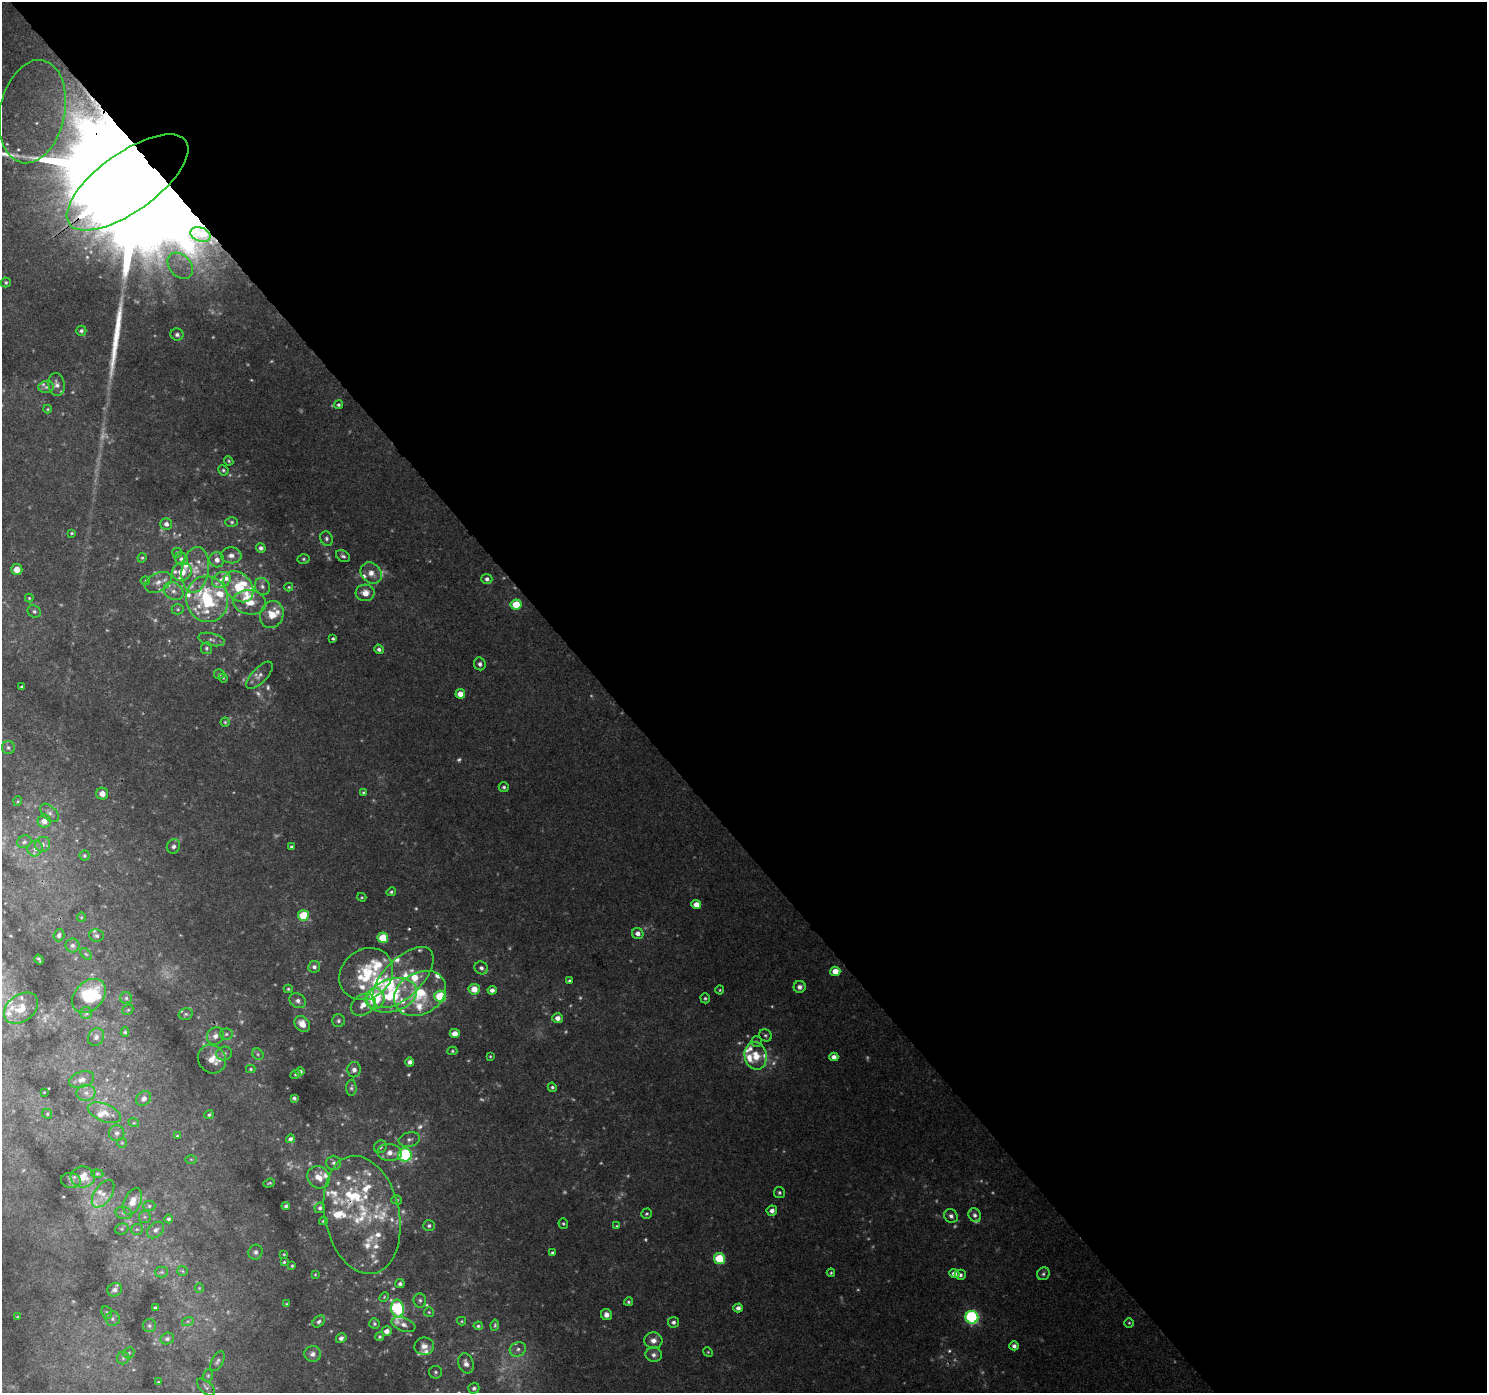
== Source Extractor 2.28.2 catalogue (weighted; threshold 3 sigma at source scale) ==
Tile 8 of 4 x 4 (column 4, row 2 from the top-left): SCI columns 4503-5987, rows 2957-4347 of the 6039 x 5976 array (HDU 1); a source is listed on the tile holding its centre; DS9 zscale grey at full resolution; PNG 1489 x 1395 px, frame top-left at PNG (2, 2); each listed source drawn as its Kron ellipse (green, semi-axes under 4 px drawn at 4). Shown black and unused: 59% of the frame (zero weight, under 3 of 4 exposures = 5% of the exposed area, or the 3 px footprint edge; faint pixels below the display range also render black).
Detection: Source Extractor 2.28.2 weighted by HDU 2 'WHT'; one run over the whole footprint, this tile lists its part. Background 0.0452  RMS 0.0038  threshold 0.0172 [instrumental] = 3 sigma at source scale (4.5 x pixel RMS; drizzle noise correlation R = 1.50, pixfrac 1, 0.0396/0.0396 arcsec/px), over >= 5 px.
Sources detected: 375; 75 too faint to see at this stretch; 1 cosmic-ray / hot-pixel residue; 1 long thin detection or spike segment (spike, bleed or trail) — neither listed nor drawn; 64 inside a brighter listed object's ellipse — not listed separately; the other 234 listed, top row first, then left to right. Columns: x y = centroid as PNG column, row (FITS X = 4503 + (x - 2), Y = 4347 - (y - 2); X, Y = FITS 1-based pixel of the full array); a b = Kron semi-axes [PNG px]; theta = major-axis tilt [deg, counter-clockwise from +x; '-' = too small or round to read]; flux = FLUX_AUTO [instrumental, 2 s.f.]
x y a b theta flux
32 112 52 32 78 71
127 182 71 29 35 63000
200 234 10 7 -18 1.7
180 266 15 10 -49 7.1
6 282 5 5 - 0.66
81 331 5 5 - 0.97
177 334 6 6 - 1.1
56 384 12 8 -80 2.1
46 387 7 6 - 1.2
338 405 4 4 - 0.83
48 409 4 4 - 0.42
229 461 5 4 - 0.56
223 470 5 5 - 0.74
232 522 6 5 - 0.76
166 524 6 6 - 1.7
72 533 4 3 - 0.55
326 539 7 6 - 1.1
261 548 5 5 - 1.4
177 553 5 5 - 0.63
231 555 10 8 -5 2.4
343 556 7 5 -34 1
142 558 5 4 - 0.51
181 559 7 6 - 1.3
303 559 6 5 - 0.75
217 560 7 7 - 2.4
17 570 5 5 - 3.6
195 570 23 13 82 8.6
182 572 10 9 - 5.1
371 573 11 9 -44 4.2
487 579 5 5 - 1.5
221 580 10 7 27 3
145 581 4 4 - 0.42
158 582 14 9 28 3.3
262 586 9 7 -66 1.7
238 587 17 13 -49 12
289 587 4 4 - 0.5
173 591 10 8 -32 2.5
365 593 9 8 - 4.7
29 598 4 4 - 0.47
207 599 23 21 -80 38
250 602 16 12 -8 7.8
516 604 5 5 - 12
178 609 6 5 - 0.67
34 611 7 6 - 1
272 614 14 11 69 7.1
212 639 13 6 -14 1.6
333 639 3 3 - 0.71
206 648 6 5 - 0.85
379 649 5 4 - 1.3
480 664 6 6 - 1.4
219 674 5 5 - 0.73
259 675 17 7 46 2.5
223 678 4 4 - 0.43
22 687 3 3 - 0.71
460 694 5 4 - 3.9
225 722 4 4 - 0.58
8 748 6 6 - 0.92
504 787 5 5 - 0.8
363 792 4 3 - 0.52
102 794 6 6 - 3.2
18 801 5 3 - 0.37
49 813 11 6 -45 1.8
44 821 6 6 - 3.2
24 842 7 6 - 0.96
43 844 8 7 - 1.6
173 846 7 6 - 1.3
291 846 3 3 - 0.53
35 849 8 7 - 2
84 855 5 5 - 0.61
391 892 5 4 - 0.75
362 897 5 3 - 0.5
696 905 5 4 - 3.8
303 915 5 5 - 17
81 917 5 4 - 0.43
638 933 6 5 - 2.1
59 935 6 5 - 1.1
96 936 7 6 - 1.1
383 938 5 5 - 16
72 945 7 7 - 1.3
86 954 7 4 -44 0.75
39 959 5 2 - 0.51
314 967 6 5 - 1.4
481 968 7 6 - 1.5
835 971 5 5 - 5.4
366 974 28 24 40 21
403 977 39 19 45 17
569 981 4 4 - 0.7
800 987 6 6 - 1.7
288 989 4 4 - 0.55
474 989 5 5 - 6.3
492 990 4 4 - 1.9
720 990 4 4 - 0.49
420 993 27 21 30 21
392 995 25 16 17 22
89 996 19 14 47 22
440 996 6 5 - 24
126 998 6 6 - 0.89
375 998 10 9 - 23
705 998 5 4 - 0.66
298 1001 8 7 - 1.8
363 1005 13 10 34 4.4
21 1008 19 13 37 5.6
128 1010 6 5 - 0.55
86 1013 6 6 - 0.86
186 1014 7 5 14 0.84
557 1018 5 5 - 2.4
338 1021 6 6 - 0.98
302 1024 9 7 -45 4.2
125 1032 4 4 - 0.64
455 1033 5 4 - 3.8
226 1034 6 5 - 0.99
765 1035 6 6 - 0.91
215 1036 9 8 - 2.5
96 1037 9 7 59 1.7
756 1042 5 5 - 0.77
452 1051 5 4 - 0.55
224 1053 8 6 18 1.5
258 1054 6 5 - 0.8
490 1056 4 3 - 0.43
756 1056 14 11 -78 6.3
834 1057 4 4 - 2.3
212 1059 15 13 -48 5.3
410 1062 4 4 - 1.3
251 1069 5 4 - 0.55
354 1070 7 6 - 1.8
300 1071 5 4 - 1.2
295 1074 5 3 - 0.52
82 1080 13 8 18 2.6
552 1087 5 4 - 0.74
351 1088 8 5 -89 0.91
44 1092 3 2 - 0.25
86 1093 9 8 - 2.1
294 1098 4 4 - 0.85
144 1099 8 6 43 2
104 1113 17 8 -22 4.1
47 1114 5 4 - 0.55
209 1115 5 4 - 0.8
134 1123 5 3 - 0.41
117 1133 7 7 - 1.3
177 1136 3 3 - 0.41
290 1139 4 3 - 1
409 1139 11 7 11 1.8
122 1143 5 4 - 0.49
380 1147 7 6 - 1.2
389 1153 12 8 -6 3.4
405 1155 6 6 - 53
191 1159 6 4 -1 0.44
333 1163 7 7 - 1
97 1174 6 4 -7 0.52
83 1177 12 10 3 6.2
319 1177 12 10 -43 4.2
71 1181 10 7 -9 1.3
269 1183 6 3 19 0.51
779 1192 5 5 - 0.81
103 1194 16 8 56 3.4
397 1200 5 4 - 0.62
133 1201 14 8 66 5.2
149 1206 6 5 - 0.77
286 1206 4 3 - 0.75
320 1208 5 5 - 0.96
772 1211 5 5 - 2.1
124 1213 8 6 -14 1.2
646 1214 5 5 - 0.65
362 1215 60 37 -78 35
975 1215 7 6 - 1.5
951 1216 7 6 - 1.7
145 1217 6 6 - 0.77
168 1219 4 4 - 0.93
323 1221 4 3 - 0.55
563 1224 5 4 - 0.62
429 1226 6 5 - 0.88
617 1226 4 3 - 0.44
122 1229 7 5 19 0.78
137 1229 6 5 - 0.81
156 1230 9 7 43 1.8
255 1252 7 7 - 1.5
552 1253 4 3 - 0.81
284 1254 3 3 - 0.36
719 1259 5 5 - 21
284 1262 3 3 - 0.46
292 1266 3 2 - 0.43
182 1271 5 5 - 0.58
162 1272 6 5 - 0.73
831 1273 4 3 - 0.52
315 1274 3 2 - 0.3
954 1274 5 4 - 2.5
1043 1274 7 6 - 0.96
960 1275 5 5 - 1.2
400 1284 5 4 - 1.1
199 1288 5 4 - 0.4
115 1290 7 6 - 1.8
384 1297 5 3 - 0.45
420 1300 7 6 - 1.1
628 1302 4 4 - 0.67
286 1304 4 3 - 0.32
155 1307 4 3 - 0.54
738 1308 5 4 - 1.7
397 1309 9 6 -85 54
107 1312 6 5 - 0.64
429 1312 5 5 - 0.53
606 1315 6 5 - 2.2
17 1317 3 3 - 0.34
972 1317 6 6 - 66
112 1319 7 7 - 1.2
188 1321 6 4 18 0.64
319 1321 7 5 39 1.1
462 1321 4 4 - 0.46
673 1322 5 5 - 1.2
1129 1323 5 5 - 0.56
374 1324 5 5 - 0.81
403 1325 12 6 -21 1.8
495 1325 5 3 - 0.63
149 1326 6 6 - 1
478 1326 4 4 - 0.73
387 1331 5 4 - 2.7
380 1337 4 4 - 0.65
167 1338 7 6 - 1.1
341 1338 5 5 - 1.5
653 1340 9 8 - 2.9
424 1346 10 8 3 2.6
1014 1346 5 4 - 1.5
518 1349 8 7 - 1.7
708 1352 5 4 - 0.45
129 1353 6 5 - 0.66
313 1354 8 8 - 2.2
654 1355 8 7 - 1.9
123 1358 6 6 - 0.88
217 1361 11 5 61 1.2
466 1363 10 7 -70 2.5
436 1372 6 6 - 0.92
208 1376 6 5 - 0.67
158 1382 3 3 - 0.32
206 1387 11 6 -44 1.1
474 1388 5 5 - 1.2
Overlapping masked pixels (flux is a lower limit): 3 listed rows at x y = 127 182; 303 915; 362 1215
Isophote crosses this tile's border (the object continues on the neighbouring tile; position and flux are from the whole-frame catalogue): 1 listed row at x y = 127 182